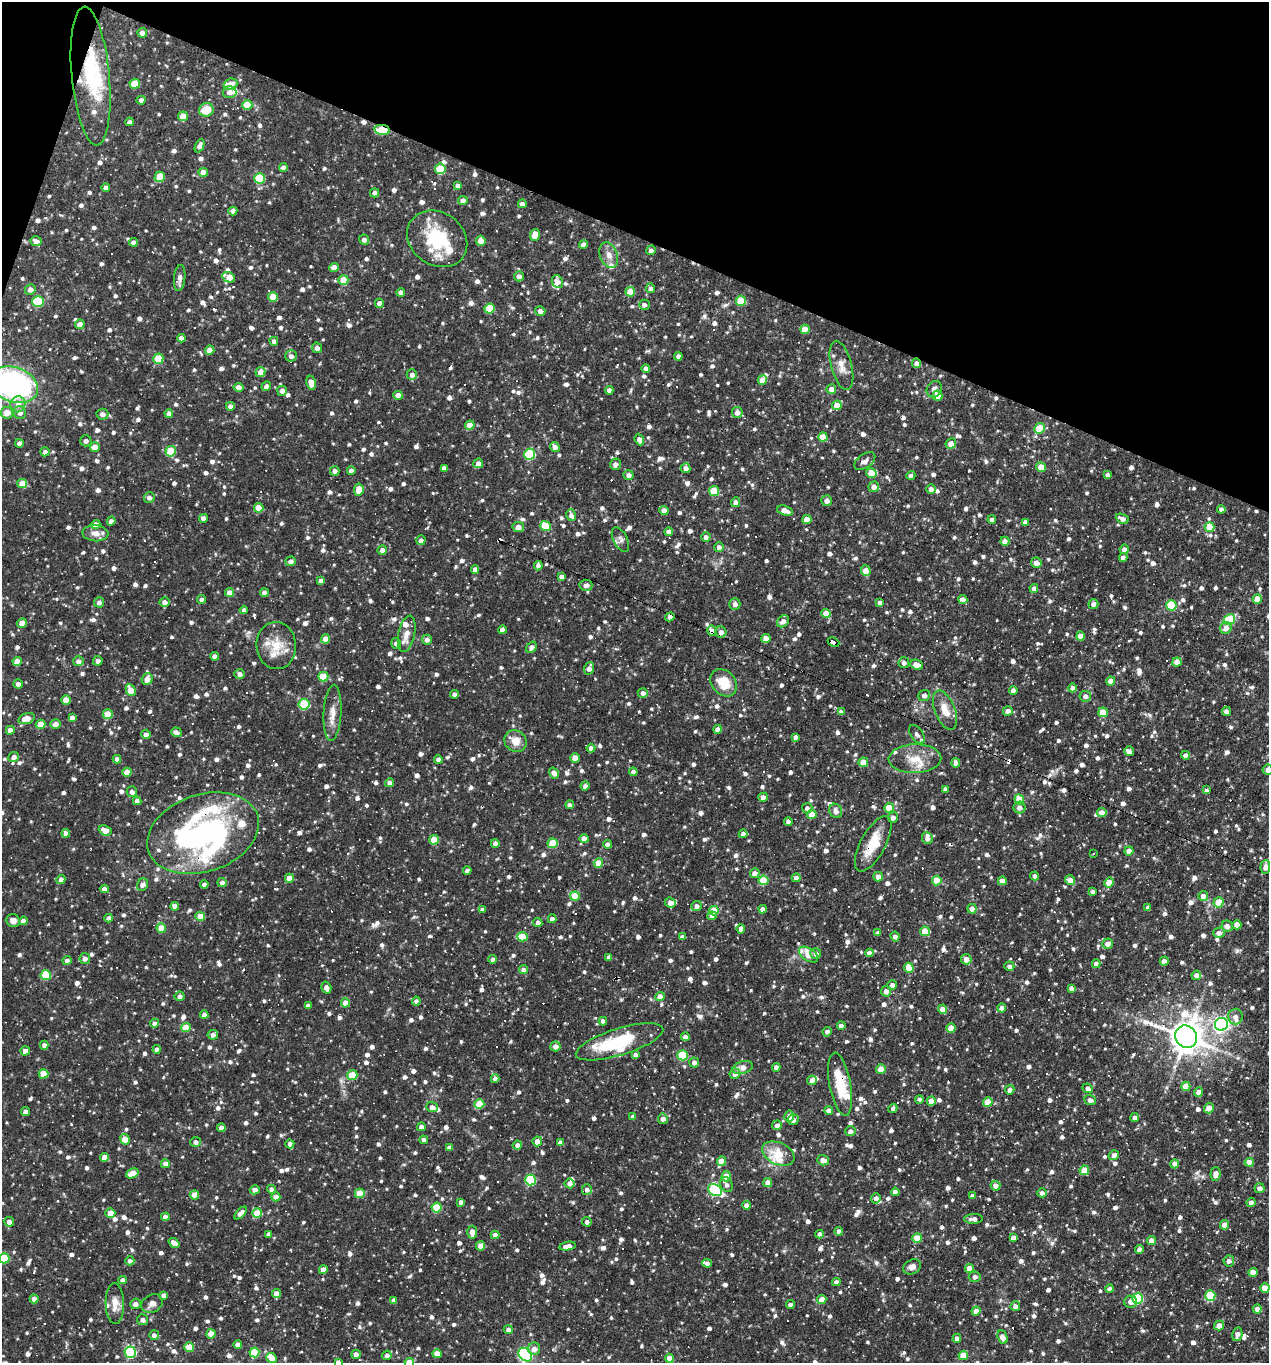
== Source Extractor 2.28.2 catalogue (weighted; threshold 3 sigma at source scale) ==
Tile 2 of 4 x 4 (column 2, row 1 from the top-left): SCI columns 1398-2664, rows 4085-5445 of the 5459 x 5445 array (HDU 1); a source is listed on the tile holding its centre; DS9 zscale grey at full resolution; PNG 1271 x 1365 px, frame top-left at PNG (2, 2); each listed source drawn as its Kron ellipse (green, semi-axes under 4 px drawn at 4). Shown black and unused: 18% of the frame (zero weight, under 3 of 4 exposures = <1% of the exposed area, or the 3 px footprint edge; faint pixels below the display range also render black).
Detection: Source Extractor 2.28.2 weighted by HDU 2 'WHT'; one run over the whole footprint, this tile lists its part. Background 0.0891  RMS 0.0057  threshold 0.0257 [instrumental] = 3 sigma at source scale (4.5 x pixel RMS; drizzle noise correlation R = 1.50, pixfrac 1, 0.05/0.05 arcsec/px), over >= 5 px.
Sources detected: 1493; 5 inside a brighter object's white glare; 78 cosmic-ray / hot-pixel residue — neither listed nor drawn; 41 inside a brighter listed object's ellipse — not listed separately; of the other 1369, all 500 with FLUX_AUTO >= 2.42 (the completeness limit of this list) listed and drawn (869 fainter detections not listed), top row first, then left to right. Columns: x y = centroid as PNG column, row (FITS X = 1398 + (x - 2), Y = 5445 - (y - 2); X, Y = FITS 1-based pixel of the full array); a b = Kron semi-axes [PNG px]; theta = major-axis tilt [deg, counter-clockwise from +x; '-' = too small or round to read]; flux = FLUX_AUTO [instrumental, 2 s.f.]
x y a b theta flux
142 33 5 4 - 4.1
91 76 70 19 -85 47
135 84 5 5 - 14
230 84 7 5 19 5.7
229 92 7 6 - 3.4
141 100 4 4 - 2.6
247 105 5 4 - 14
206 110 7 6 - 11
183 116 5 4 - 9
129 122 4 4 - 2.5
382 130 8 5 -9 21
199 146 7 4 67 2.7
283 167 4 4 - 2.6
440 169 5 5 - 20
203 172 4 4 - 7.6
160 177 5 5 - 12
260 178 5 5 - 30
458 185 4 4 - 2.4
106 188 4 4 - 2.5
375 193 4 4 - 2.8
463 201 5 4 - 4.3
522 204 4 4 - 3.1
233 211 4 4 - 2.8
535 235 6 5 - 8.6
437 239 32 26 -36 33
364 240 5 5 - 2.9
36 241 6 4 -19 3.2
481 241 5 4 - 6
133 242 4 4 - 2.7
583 244 4 4 - 3.1
651 250 5 4 - 2.6
609 255 13 8 -69 4.8
334 267 5 4 - 7
519 276 5 5 - 2.8
229 277 6 5 - 8.3
180 278 13 5 85 3
343 280 5 5 - 9.4
557 282 7 5 -68 3.7
650 288 5 4 - 2.4
30 289 5 5 - 3.2
401 292 4 4 - 3.1
630 292 5 5 - 11
273 297 5 4 - 14
38 301 5 5 - 38
741 301 5 5 - 20
379 303 4 4 - 3.6
644 305 5 5 - 2.6
490 308 5 5 - 20
540 311 5 5 - 2.9
80 324 5 4 - 4.8
805 329 5 4 - 9.5
181 338 4 4 - 3
274 341 4 4 - 2.7
317 348 5 5 - 2.8
210 350 4 4 - 6.6
291 356 5 5 - 2.5
678 356 4 4 - 2.7
158 359 5 5 - 19
916 363 5 4 - 2.7
841 365 25 10 -76 7
646 368 4 4 - 2.6
260 372 5 5 - 5.1
412 375 5 5 - 2.7
762 380 5 4 - 8.3
311 383 7 4 -80 5.1
14 385 25 17 -19 140
266 386 5 4 - 2.7
238 387 5 4 - 5.2
831 389 5 5 - 4.6
934 389 8 7 - 3.1
609 390 4 4 - 3.8
282 391 5 5 - 2.8
398 395 5 4 - 3.9
937 395 5 5 - 7.8
18 404 8 7 - 4.5
837 405 5 4 - 8.8
230 406 4 4 - 2.5
737 412 5 5 - 3.4
7 413 6 6 - 6.9
20 413 6 6 - 3.1
169 413 4 4 - 2.7
102 414 6 5 - 3.1
470 425 4 4 - 7.8
1040 428 5 5 - 15
823 437 5 4 - 8.9
639 439 6 4 -68 3.3
86 441 6 5 - 2.5
19 443 4 4 - 2.8
951 444 5 5 - 4.6
95 447 5 5 - 6.2
555 447 5 4 - 3.1
171 451 5 5 - 18
45 452 4 4 - 2.7
530 454 5 5 - 46
865 461 12 7 35 3.2
478 463 5 5 - 3.5
615 464 6 5 - 3.1
1041 467 5 4 - 11
444 468 4 4 - 3.2
686 468 5 5 - 2.9
351 470 4 4 - 3.1
335 471 5 4 - 3.4
871 473 5 4 - 11
628 475 5 5 - 2.9
911 475 4 4 - 2.6
1108 475 4 4 - 2.6
22 483 5 4 - 8.3
874 487 5 5 - 4.6
931 489 5 5 - 2.7
359 490 6 4 81 7.8
714 491 5 5 - 18
149 498 5 5 - 2.9
827 501 5 5 - 2.9
736 502 5 4 - 3.1
259 508 5 4 - 11
1221 509 4 4 - 2.6
664 511 4 4 - 4.9
785 511 8 4 -17 5.8
571 515 6 5 - 3
203 518 4 4 - 3.3
807 519 4 4 - 8.1
1122 519 7 4 -23 3.5
992 520 4 4 - 2.9
111 521 4 4 - 2.5
1025 522 4 4 - 2.9
96 525 5 4 - 4.2
545 526 5 5 - 21
518 527 6 5 - 4.2
1210 527 5 5 - 13
669 532 4 4 - 3.1
95 533 13 8 -4 4
706 537 4 4 - 2.9
620 539 13 7 -63 2.5
421 540 5 4 - 2.6
1005 541 4 4 - 4.5
719 547 5 4 - 3.2
1124 549 5 4 - 3
382 550 5 4 - 2.7
1123 558 4 4 - 2.6
291 561 5 4 - 2.7
1036 563 5 5 - 3.9
538 566 4 4 - 2.7
475 569 4 4 - 3.7
866 571 5 4 - 8.7
561 576 4 4 - 2.7
321 580 4 4 - 2.5
586 585 6 5 - 3.2
1034 588 4 4 - 2.7
229 593 4 4 - 5.7
264 593 4 4 - 2.7
202 599 4 4 - 2.5
1257 599 4 4 - 8.7
963 600 4 4 - 4.5
99 602 5 5 - 2.6
164 602 5 5 - 3.7
880 602 4 4 - 2.7
735 604 6 5 - 3
1093 604 5 5 - 3
1171 605 5 5 - 29
244 610 4 4 - 2.5
826 614 4 4 - 8.7
670 617 5 4 - 3.3
1229 619 6 5 - 25
783 621 6 5 - 3
22 623 5 4 - 6.5
1226 628 6 5 - 4.8
502 630 4 4 - 3.4
712 631 5 5 - 4.8
721 632 5 5 - 3.3
407 634 18 8 77 6.1
1081 636 5 4 - 5.9
766 638 4 4 - 5.5
325 639 4 4 - 6.6
427 640 5 5 - 2.8
833 642 6 3 -24 7.1
396 643 5 5 - 2.7
276 646 23 20 -86 13
531 647 6 4 55 2.9
214 656 4 4 - 2.4
17 661 4 4 - 8.1
79 661 5 5 - 2.6
98 661 4 4 - 2.7
1177 662 4 4 - 6.2
904 663 5 5 - 2.6
917 665 6 4 -24 8.3
589 668 6 5 - 3.7
240 674 5 5 - 2.7
323 677 5 5 - 14
147 679 6 5 - 5.8
1111 681 4 4 - 5.8
724 683 15 11 -48 14
18 684 4 4 - 3.1
1072 688 4 4 - 2.5
131 690 6 4 -63 8.9
1013 690 4 4 - 3.1
643 693 5 5 - 2.5
454 694 4 4 - 2.5
924 695 6 5 - 2.8
1085 696 6 5 - 3
66 700 5 4 - 7.4
304 704 5 5 - 28
945 710 20 10 -68 9
1008 711 5 4 - 3.1
1226 711 4 4 - 2.9
841 712 4 4 - 2.4
1103 712 5 5 - 11
332 713 28 9 87 6.9
108 714 5 5 - 14
72 717 4 4 - 2.5
26 718 8 5 16 7.5
41 724 5 4 - 9.2
55 724 5 5 - 3.3
717 729 4 4 - 3
10 730 4 4 - 4.8
176 732 5 4 - 3.2
146 734 4 4 - 3.2
917 734 10 6 -54 2.5
796 737 4 4 - 2.5
515 741 12 10 -36 7.8
591 748 4 4 - 2.6
1129 751 5 4 - 4
1186 755 4 4 - 2.7
14 757 5 5 - 2.5
575 758 4 4 - 7.4
117 759 4 4 - 2.7
438 759 4 4 - 2.6
915 759 26 14 1 11
863 762 4 4 - 10
956 763 4 4 - 3.8
1268 770 5 5 - 3.4
127 772 4 4 - 9.2
633 772 4 4 - 3.1
554 773 6 4 -57 3.7
390 783 4 4 - 3.6
585 786 4 4 - 2.7
945 789 4 4 - 2.5
1207 790 4 4 - 2.9
132 792 5 5 - 2.8
763 797 5 4 - 3
1019 799 5 5 - 13
137 801 4 4 - 4.2
570 805 4 4 - 2.9
807 808 5 5 - 2.5
889 808 5 4 - 13
1020 808 6 6 - 3.1
836 811 7 6 - 3
1102 813 5 4 - 6.5
812 815 5 4 - 9.4
893 817 5 5 - 3.1
788 822 4 4 - 2.6
105 830 7 5 -22 5.4
66 833 4 4 - 3.7
203 833 57 38 19 99
743 834 4 4 - 2.6
927 838 6 5 - 3.2
584 839 4 4 - 6.7
434 840 5 4 - 13
495 843 4 4 - 3.1
553 843 5 5 - 17
607 844 4 4 - 2.8
873 844 31 12 61 17
1129 851 4 4 - 5.6
1093 853 3 3 - 2.4
598 863 5 4 - 9.6
1265 867 7 5 84 3.5
467 870 4 4 - 2.6
755 873 5 5 - 4.6
1035 876 4 4 - 2.7
878 877 5 4 - 4.1
289 878 4 4 - 6.2
796 878 4 4 - 3.8
61 879 4 4 - 3.5
763 880 5 5 - 21
937 880 5 5 - 17
1070 880 5 4 - 4.5
1002 881 4 4 - 4.9
222 883 4 4 - 2.5
1109 883 5 4 - 12
204 884 4 4 - 3.1
142 885 6 5 - 2.5
104 889 4 4 - 4.4
1093 892 4 4 - 2.6
575 896 5 4 - 13
1203 896 5 5 - 4.2
1218 902 5 5 - 11
670 903 5 5 - 3.4
175 906 4 4 - 3.4
696 906 5 5 - 2.6
1148 908 4 4 - 2.7
762 909 4 4 - 3
972 909 5 4 - 4
482 910 4 4 - 2.6
714 911 5 4 - 13
712 916 4 4 - 4
200 917 5 4 - 10
109 918 4 4 - 3.3
552 919 4 4 - 2.6
13 921 7 6 - 3
23 921 4 4 - 2.8
538 922 4 4 - 2.8
1237 925 4 4 - 6.9
1227 926 6 5 - 3.5
161 928 4 4 - 10
741 929 4 4 - 2.9
925 931 5 4 - 13
878 933 4 4 - 2.5
1219 933 6 5 - 3.2
895 936 5 4 - 3
522 937 5 4 - 13
682 937 4 4 - 2.5
1108 944 5 5 - 3.6
816 953 5 5 - 2.4
869 953 4 4 - 2.9
809 955 11 6 -34 9.8
609 957 4 4 - 3
85 958 5 5 - 2.6
493 959 4 4 - 2.5
966 959 5 5 - 4.4
67 961 4 4 - 3.1
1164 961 4 4 - 2.9
1096 964 4 4 - 4
1009 966 5 4 - 2.7
909 968 5 4 - 11
523 970 4 4 - 3
46 975 5 5 - 25
1196 975 5 4 - 4.4
892 985 5 4 - 2.7
326 988 6 5 - 3.2
1071 989 4 4 - 3.5
886 991 5 5 - 3.5
180 996 5 5 - 2.6
660 996 5 4 - 5.6
416 1001 4 4 - 2.5
345 1003 4 4 - 7.4
308 1006 4 4 - 2.5
1002 1008 4 4 - 4.7
943 1009 4 4 - 5.5
204 1015 4 4 - 3.5
1235 1017 8 7 - 3.1
603 1021 4 4 - 2.7
154 1023 4 4 - 2.6
1221 1024 6 6 - 170
841 1026 4 4 - 3.7
186 1027 5 4 - 12
951 1028 4 4 - 7.8
827 1032 5 4 - 2.6
213 1035 5 5 - 2.9
685 1037 4 4 - 3.1
1186 1037 11 10 - 1200
619 1042 45 13 17 38
44 1045 4 4 - 2.6
555 1046 5 5 - 3.5
157 1049 4 4 - 2.8
25 1051 4 4 - 3.4
635 1055 4 4 - 2.6
683 1055 5 5 - 28
694 1062 5 4 - 2.6
742 1067 10 6 16 5.5
776 1067 4 4 - 3
881 1069 5 5 - 6.4
43 1074 5 4 - 13
735 1074 5 5 - 3.4
352 1075 5 5 - 16
495 1079 4 4 - 2.6
812 1080 5 5 - 3.5
840 1084 32 10 -79 22
1186 1086 5 4 - 9.6
1088 1088 5 4 - 2.9
1010 1090 5 4 - 3.1
1199 1092 5 4 - 4.6
920 1099 4 4 - 2.9
1090 1100 6 5 - 2.8
931 1101 4 4 - 6.3
988 1102 5 4 - 12
479 1104 5 4 - 18
432 1107 6 5 - 3.1
893 1108 5 4 - 2.5
1209 1108 5 5 - 5
829 1111 4 4 - 5.1
25 1112 4 4 - 3.2
789 1116 5 5 - 2.8
633 1117 4 4 - 2.6
1135 1117 4 4 - 2.5
663 1119 5 5 - 3.5
793 1120 5 5 - 3.3
777 1125 5 4 - 2.9
421 1127 4 4 - 3
221 1128 4 4 - 5.1
850 1131 5 5 - 2.7
125 1139 5 4 - 10
424 1140 4 4 - 2.5
537 1141 5 5 - 5.4
195 1142 5 5 - 2.7
560 1142 4 4 - 2.7
290 1144 4 4 - 2.6
517 1145 4 4 - 2.8
449 1148 4 4 - 2.8
778 1154 17 11 -24 13
1114 1155 5 4 - 2.9
105 1157 4 4 - 7.1
823 1160 6 5 - 4.1
721 1161 4 4 - 9
1249 1162 4 4 - 6.2
165 1164 4 4 - 4.3
1175 1164 4 4 - 3.5
1084 1170 5 4 - 10
132 1173 6 4 26 10
1215 1174 7 5 86 4.3
726 1176 5 4 - 8.9
530 1180 5 5 - 48
570 1183 5 5 - 2.9
768 1183 4 4 - 5.5
726 1185 8 6 -63 2.7
995 1186 5 5 - 3.9
1260 1188 5 5 - 3.1
272 1189 4 4 - 2.7
587 1189 5 5 - 2.7
255 1190 5 4 - 3.4
715 1190 7 5 -30 59
895 1192 4 4 - 4
360 1193 5 4 - 14
1042 1193 4 4 - 2.6
194 1195 5 4 - 10
972 1196 4 4 - 2.5
276 1197 4 4 - 5
876 1198 5 5 - 3.1
461 1202 4 4 - 2.5
1251 1202 5 4 - 2.9
746 1205 4 4 - 2.9
437 1207 5 5 - 22
110 1213 5 5 - 6.4
241 1213 8 4 47 4
257 1213 5 5 - 16
165 1217 4 4 - 4.4
974 1219 9 5 2 3.2
9 1222 5 4 - 3.5
587 1222 5 4 - 2.5
1224 1225 5 4 - 5.8
839 1231 4 4 - 4
472 1232 6 5 - 5.2
269 1234 4 4 - 2.7
820 1234 4 4 - 2.6
495 1235 4 4 - 3.7
1013 1237 4 4 - 2.4
917 1238 5 4 - 13
1151 1241 4 4 - 5.8
174 1243 6 4 -38 4.1
481 1246 4 4 - 5.5
568 1246 8 4 10 4.3
1139 1250 4 4 - 3
4 1258 5 5 - 24
130 1261 4 4 - 2.7
1229 1261 5 5 - 2.6
707 1263 5 4 - 2.9
912 1267 9 7 29 3.1
969 1268 4 4 - 7.4
323 1270 4 4 - 5.8
1253 1272 4 4 - 7.6
975 1277 6 5 - 3
123 1280 4 4 - 2.5
836 1282 4 4 - 2.8
1265 1288 5 4 - 11
1110 1289 4 4 - 2.9
276 1293 4 4 - 4.6
163 1295 4 4 - 2.7
1210 1296 5 5 - 26
1137 1298 5 5 - 46
34 1299 4 4 - 5.7
394 1300 4 4 - 2.5
822 1300 4 4 - 6.6
1130 1302 6 6 - 3.2
115 1304 20 9 -89 6.2
135 1304 5 5 - 2.6
152 1304 11 9 28 3.3
790 1305 4 4 - 2.8
1015 1306 5 4 - 2.9
1257 1309 4 4 - 4.2
976 1311 4 4 - 4.4
143 1320 5 5 - 2.6
1219 1325 5 5 - 4.7
508 1330 4 4 - 2.5
211 1334 4 4 - 6.9
1237 1334 7 5 79 3.5
154 1335 5 5 - 2.8
1002 1337 7 5 -67 4.4
957 1338 4 4 - 2.8
238 1344 4 4 - 3.8
189 1347 5 4 - 12
534 1349 6 6 - 3.9
130 1352 5 5 - 66
254 1352 5 5 - 22
356 1354 5 4 - 3.7
437 1354 4 4 - 7.6
387 1355 5 4 - 2.5
525 1355 8 6 -43 110
963 1355 5 4 - 12
271 1358 5 5 - 8
669 1358 4 4 - 6.7
338 1362 4 4 - 2.7
409 1362 5 4 - 11
Overlapping masked pixels (flux is a lower limit): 9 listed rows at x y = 91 76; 382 130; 916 363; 670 617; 712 631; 833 642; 203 833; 873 844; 840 1084
Isophote crosses this tile's border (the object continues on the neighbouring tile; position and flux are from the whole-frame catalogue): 6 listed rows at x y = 14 385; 1268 770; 4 1258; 525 1355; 338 1362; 409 1362